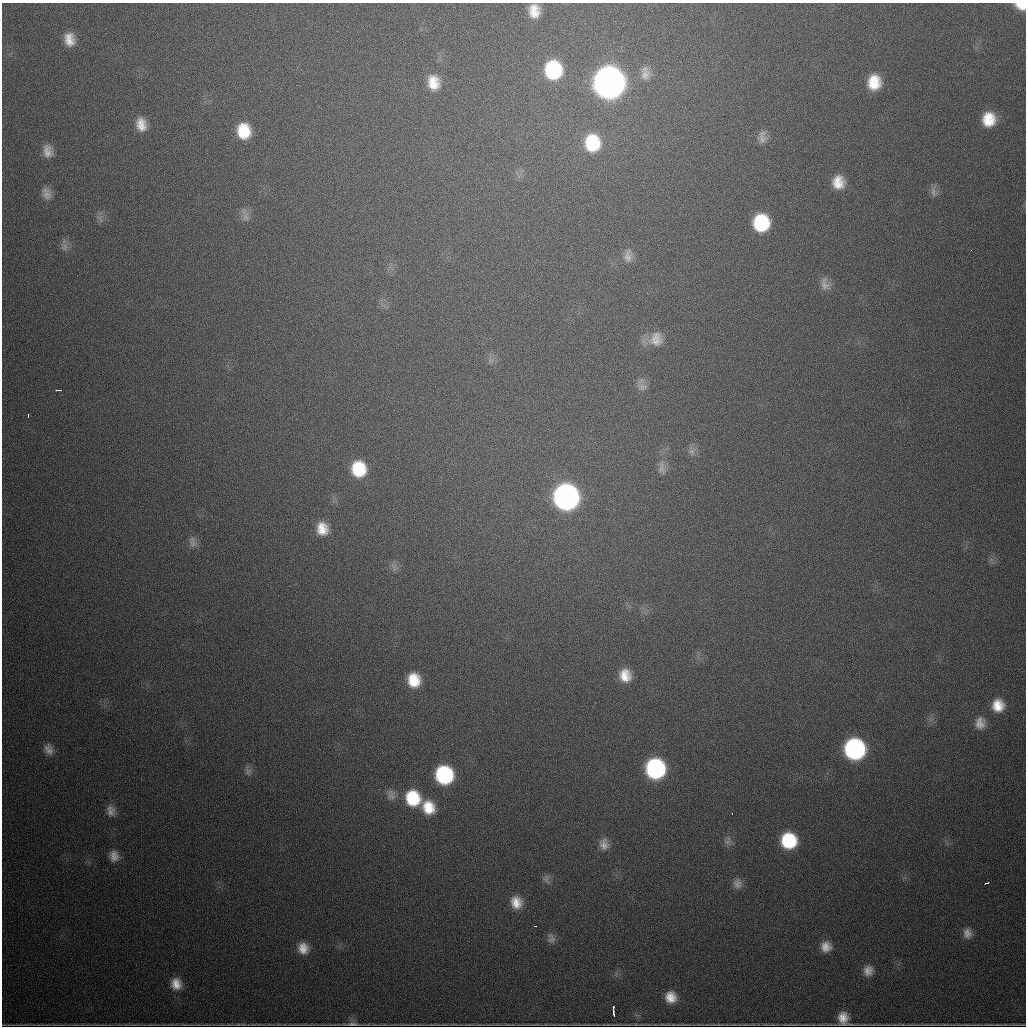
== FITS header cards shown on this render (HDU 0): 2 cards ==
NAXIS1  =                 1024
NAXIS2  =                 1024

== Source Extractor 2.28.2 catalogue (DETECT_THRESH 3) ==
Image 1024 x 1024 px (HDU 0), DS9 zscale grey, 1 PNG px = 1 image px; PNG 1028 x 1028 px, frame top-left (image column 1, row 1024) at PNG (2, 3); no overlay
Background 835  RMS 24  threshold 71.5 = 3 sigma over >= 5 px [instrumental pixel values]
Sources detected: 73; all 73 listed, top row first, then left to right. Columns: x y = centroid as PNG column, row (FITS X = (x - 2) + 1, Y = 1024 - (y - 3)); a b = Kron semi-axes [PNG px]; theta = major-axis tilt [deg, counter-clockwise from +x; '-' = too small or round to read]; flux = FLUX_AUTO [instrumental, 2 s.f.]
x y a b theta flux
1022 5 8 6 2 5.3e+04
534 11 13 10 -86 2.6e+04
69 39 16 12 -79 2.4e+04
553 70 17 14 -87 1.5e+05
645 75 16 13 44 1.6e+04
433 82 17 13 -82 3.2e+04
609 82 17 15 -87 3.1e+06
874 82 15 13 85 4.4e+04
989 119 15 13 83 4.2e+04
141 124 16 11 -78 2.3e+04
244 131 16 13 -81 5.5e+04
762 137 16 10 -89 1.2e+04
592 143 18 16 -86 8.7e+04
48 151 16 11 -80 1.7e+04
838 182 14 13 - 2.9e+04
933 192 14 7 -80 8.2e+03
47 193 16 11 -73 1.4e+04
245 216 18 8 -72 1.1e+04
100 219 12 5 -68 5.8e+03
761 223 14 13 - 1.1e+05
64 247 12 8 -72 9.1e+03
628 256 19 11 82 1.6e+04
825 284 19 11 -77 1.4e+04
656 339 20 18 79 2.7e+04
491 359 13 5 -59 6.2e+03
642 385 15 12 -66 1.2e+04
58 390 5 2 - 2.8e+03
28 415 3 2 - 2.2e+03
692 451 10 7 -38 7.4e+03
662 468 20 10 -83 1.3e+04
359 469 15 13 -80 7.2e+04
566 497 16 15 - 1.1e+06
322 529 16 13 -76 3.0e+04
193 542 17 9 -75 1.0e+04
394 568 13 4 85 5.5e+03
625 675 13 12 - 2.9e+04
414 680 14 12 -77 4.4e+04
998 705 15 14 - 3.1e+04
980 723 15 12 -90 1.8e+04
49 749 14 10 -65 1.3e+04
855 749 14 14 - 4.1e+05
655 769 14 13 - 3.1e+05
248 771 11 9 79 7.5e+03
444 775 14 13 - 1.9e+05
391 795 14 10 -76 1.0e+04
413 798 16 14 -66 7.9e+04
428 807 15 12 -56 3.9e+04
111 811 14 10 -79 1.3e+04
732 813 3 2 - 1.5e+03
728 841 13 8 80 8.3e+03
789 841 14 13 - 1.0e+05
604 844 14 11 -85 1.3e+04
114 856 14 11 -79 1.5e+04
546 879 14 7 -82 7.1e+03
987 883 5 2 - 2.3e+03
737 884 13 11 -82 1.1e+04
516 902 15 13 -75 2.6e+04
535 926 3 2 - 1.6e+03
967 933 13 11 -84 1.3e+04
551 938 14 10 -68 9.6e+03
826 947 12 12 - 1.8e+04
303 948 13 11 -67 2.0e+04
868 971 12 11 - 1.5e+04
176 984 15 13 -78 2.3e+04
671 997 12 11 - 2.4e+04
613 1007 3 2 - 3.1e+03
613 1013 7 3 -80 5.2e+03
843 1018 12 10 -65 2.0e+04
238 1024 13 3 0 2.9e+03
352 1024 17 3 1 5.4e+03
437 1024 14 3 0 2.0e+03
945 1024 14 3 0 1.8e+03
990 1024 17 3 0 1.7e+03
At the frame edge (FLAGS 8, measured only in part): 1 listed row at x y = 1022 5